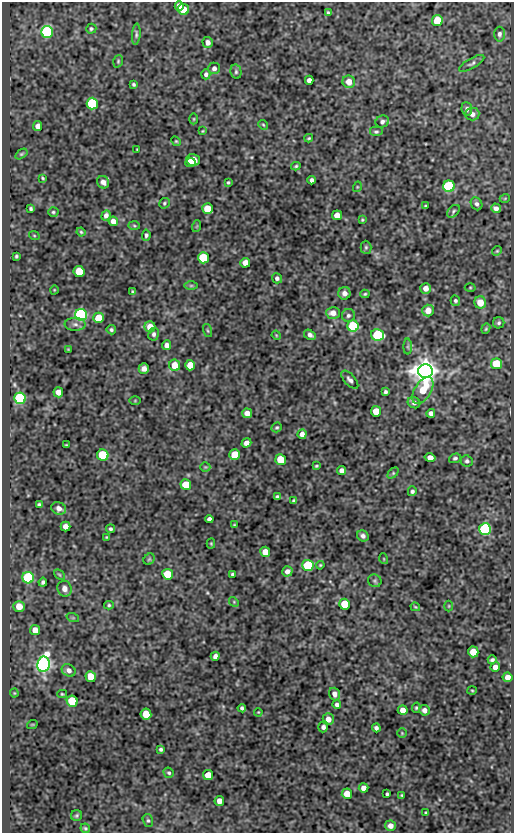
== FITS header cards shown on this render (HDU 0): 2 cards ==
NAXIS1  =                  512
NAXIS2  =                  831

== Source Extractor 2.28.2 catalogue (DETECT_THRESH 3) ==
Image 512 x 831 px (HDU 0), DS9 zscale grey, 1 PNG px = 1 image px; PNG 516 x 835 px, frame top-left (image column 1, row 831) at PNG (2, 2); each listed source drawn as its Kron ellipse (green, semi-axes under 4 px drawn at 4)
Background 76.5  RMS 0.61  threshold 1.83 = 3 sigma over >= 5 px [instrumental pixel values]
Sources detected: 194; all 194 listed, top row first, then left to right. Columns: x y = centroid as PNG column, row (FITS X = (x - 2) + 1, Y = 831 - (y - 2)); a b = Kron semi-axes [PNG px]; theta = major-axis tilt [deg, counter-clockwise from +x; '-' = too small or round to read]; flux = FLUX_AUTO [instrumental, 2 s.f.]
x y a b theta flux
179 6 5 4 - 400
183 9 6 5 - 990
328 13 4 3 - 62
437 21 5 5 - 1400
91 29 5 5 - 68
47 32 6 6 - 6300
136 34 11 4 85 87
499 34 7 5 89 100
208 42 5 5 - 190
118 61 6 4 71 60
472 63 14 5 29 110
214 68 6 5 - 140
236 72 7 5 -78 77
206 74 5 4 - 100
309 80 4 4 - 190
349 82 6 6 - 440
134 84 4 3 - 63
92 104 6 5 - 3700
467 109 7 5 -83 110
472 114 7 6 - 170
194 119 5 3 - 39
382 122 7 6 - 110
263 125 5 4 - 51
38 126 5 4 - 210
203 131 4 3 - 34
376 132 7 5 0 75
309 138 4 3 - 47
176 141 5 4 - 47
137 149 3 2 - 30
21 154 7 4 36 58
193 160 7 6 - 500
190 162 5 4 - 330
296 166 5 3 - 58
43 178 3 2 - 45
312 180 4 4 - 110
103 182 6 5 - 170
228 182 4 3 - 51
449 186 6 5 - 3900
357 187 5 3 - 34
505 198 5 3 - 32
164 203 6 5 - 64
477 204 7 5 -57 120
425 206 3 3 - 37
496 208 5 4 - 160
31 209 3 3 - 64
208 209 5 5 - 1100
453 211 7 5 44 75
53 212 5 4 - 57
106 215 5 4 - 150
337 215 5 5 - 400
362 220 4 3 - 40
113 221 5 4 - 210
134 226 6 4 -2 52
197 226 6 3 71 38
81 232 4 4 - 50
34 235 5 3 - 39
146 235 5 4 - 89
366 247 6 5 - 70
497 251 5 4 - 51
16 256 3 3 - 55
203 258 5 5 - 2400
245 263 5 5 - 290
79 272 5 5 - 1000
277 278 5 5 - 98
191 286 7 4 0 69
470 287 5 3 - 39
426 288 5 5 - 290
54 290 4 3 - 30
132 292 3 3 - 46
344 293 6 6 - 200
365 294 5 4 - 53
455 301 5 4 - 81
480 302 6 6 - 580
428 310 6 5 - 450
333 313 7 6 - 320
81 315 6 6 - 8000
348 315 6 6 - 100
99 318 5 5 - 750
499 323 6 5 - 82
75 324 10 6 -1 150
353 326 6 5 - 2600
150 327 5 5 - 560
486 329 5 4 - 50
111 330 4 4 - 72
208 331 7 3 -71 48
154 334 6 5 - 120
276 335 5 3 - 37
310 335 6 4 -29 150
378 335 6 5 - 3200
167 345 5 4 - 210
408 347 8 4 -90 70
68 349 4 3 - 34
497 364 5 5 - 1500
175 365 6 5 - 710
190 365 5 5 - 600
144 369 5 5 - 240
425 371 7 7 - 60000
350 380 11 5 -48 130
423 390 15 8 58 920
58 392 5 5 - 230
385 392 4 3 - 79
20 398 6 5 - 4500
135 401 5 3 - 36
414 403 6 5 - 140
376 411 5 5 - 660
247 413 5 5 - 300
431 413 4 4 - 160
277 427 5 4 - 54
302 434 5 4 - 210
246 443 5 4 - 220
66 445 3 2 - 35
103 455 6 5 - 3100
235 455 5 5 - 1100
430 458 5 4 - 260
455 458 6 4 17 72
281 460 5 5 - 1100
467 461 6 5 - 92
316 466 4 3 - 47
205 467 5 5 - 55
342 470 4 4 - 200
393 473 6 4 46 57
186 484 5 5 - 910
412 491 5 4 - 94
277 497 4 3 - 79
294 501 4 4 - 94
39 504 4 3 - 66
59 508 7 6 - 220
209 519 4 4 - 130
234 525 4 2 - 30
65 526 5 5 - 250
111 529 4 4 - 76
485 529 6 6 - 7300
363 536 6 5 - 130
107 537 3 2 - 37
211 544 5 4 - 41
265 552 5 5 - 470
149 559 6 5 - 55
384 559 5 3 - 35
320 565 4 3 - 42
308 566 5 5 - 3100
287 571 5 5 - 210
168 574 5 5 - 1100
233 574 4 4 - 110
59 575 6 4 -44 51
28 578 6 5 - 3400
375 581 7 6 - 77
43 582 4 4 - 91
64 589 8 7 - 250
234 602 5 4 - 47
344 604 5 5 - 1100
109 605 5 4 - 61
19 606 5 5 - 560
449 606 5 3 - 38
415 607 5 3 - 41
73 618 6 4 -18 50
35 630 5 5 - 370
473 652 5 5 - 710
215 656 4 4 - 160
492 660 4 3 - 82
43 664 7 6 - 16000
495 667 5 4 - 280
69 670 7 6 - 170
91 677 5 5 - 690
507 677 5 5 - 260
472 690 5 3 - 42
14 693 4 4 - 38
62 694 5 4 - 50
334 694 6 5 - 210
72 701 5 5 - 2300
337 704 4 4 - 110
242 708 4 4 - 87
416 708 5 4 - 52
403 710 5 5 - 300
424 710 5 5 - 190
258 712 4 3 - 32
146 714 5 5 - 1000
328 719 6 5 - 310
32 725 5 3 - 34
323 727 5 5 - 140
376 728 4 4 - 110
402 733 5 4 - 51
161 749 4 3 - 71
169 773 5 4 - 69
208 775 5 5 - 580
363 788 5 4 - 210
347 794 5 5 - 540
387 794 3 3 - 61
402 795 3 2 - 41
219 801 5 4 - 270
426 813 3 3 - 48
77 815 5 5 - 63
148 821 6 5 - 75
390 826 5 5 - 240
85 828 5 4 - 64